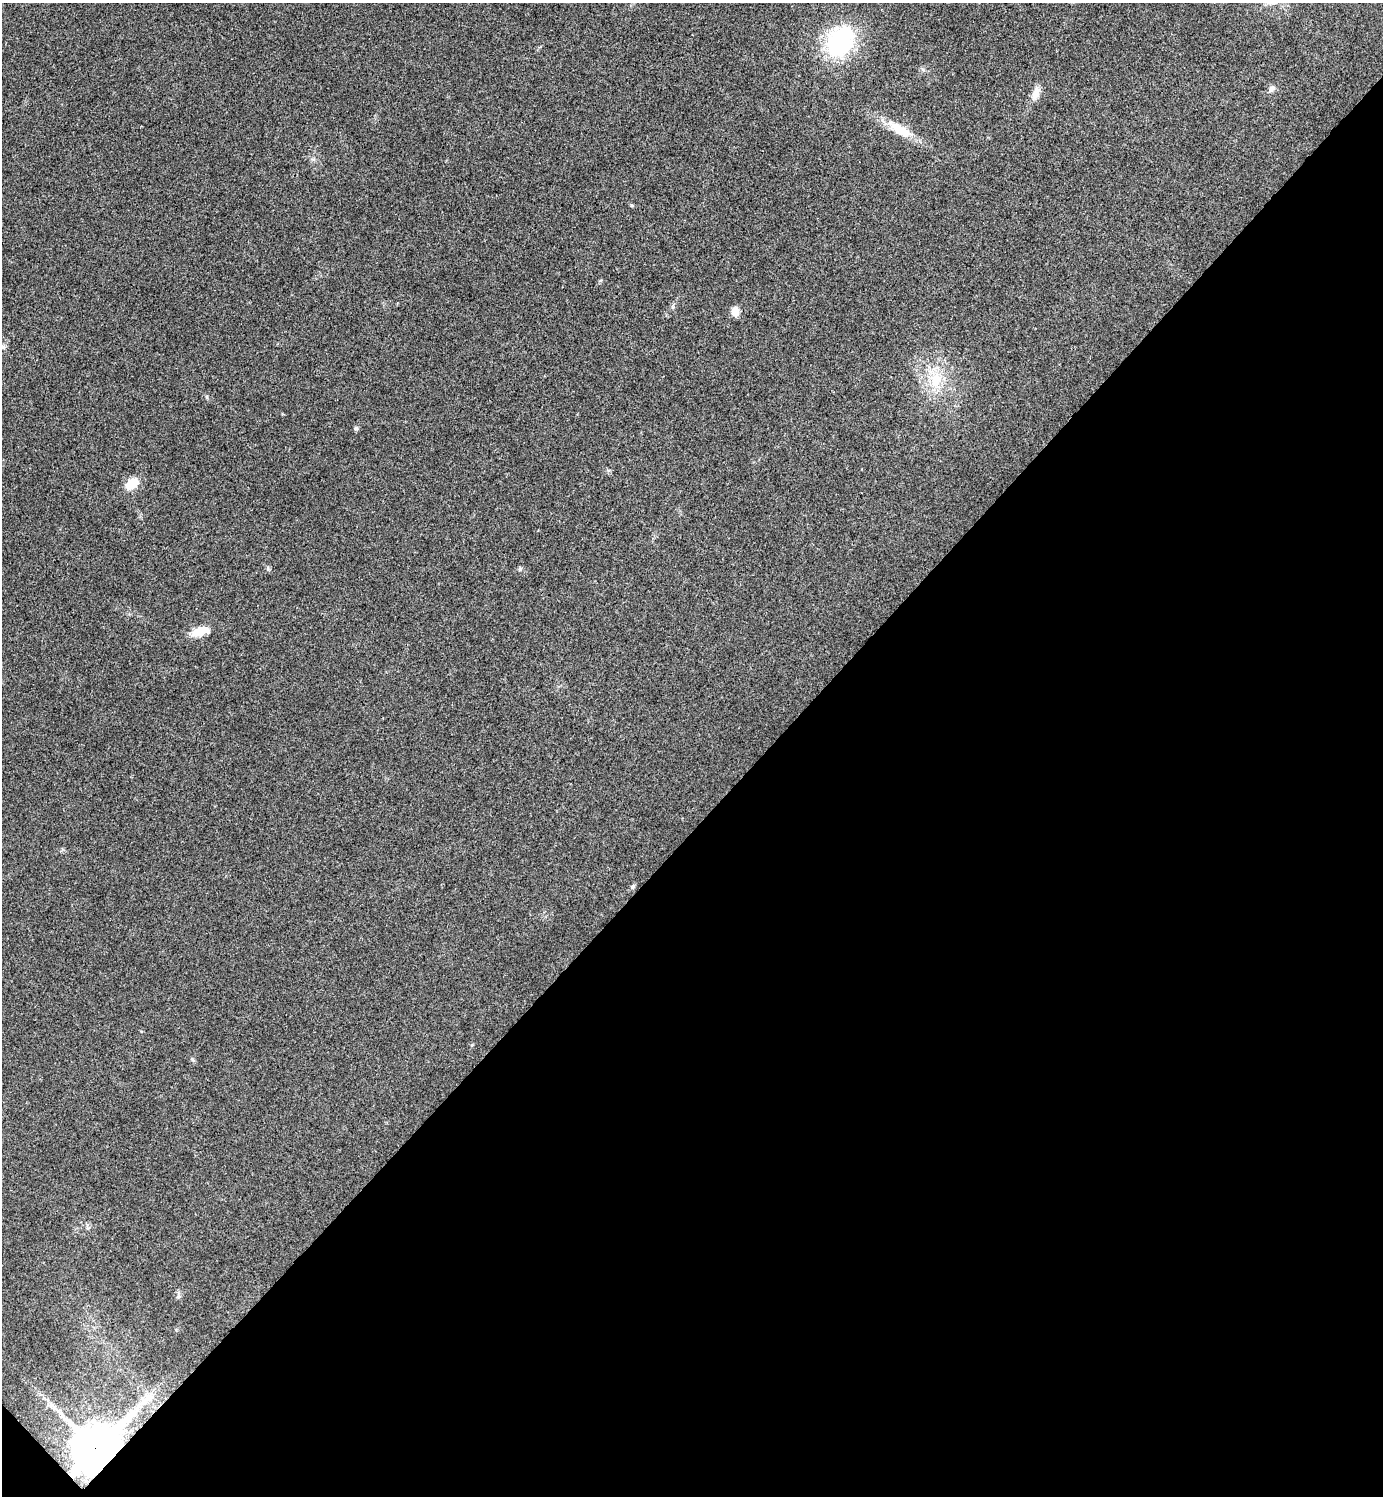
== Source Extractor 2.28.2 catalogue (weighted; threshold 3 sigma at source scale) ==
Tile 15 of 4 x 4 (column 3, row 4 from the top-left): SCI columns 2922-4302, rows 20-1513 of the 5998 x 5998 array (HDU 1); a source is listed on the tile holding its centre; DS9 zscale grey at full resolution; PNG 1385 x 1498 px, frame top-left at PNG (2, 3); no overlay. Shown black and unused: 45% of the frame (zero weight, under 3 of 4 exposures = <1% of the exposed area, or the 3 px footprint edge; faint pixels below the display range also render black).
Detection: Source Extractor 2.28.2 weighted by HDU 2 'WHT'; one run over the whole footprint, this tile lists its part. Background 0.02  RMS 0.0055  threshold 0.0247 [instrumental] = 3 sigma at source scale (4.5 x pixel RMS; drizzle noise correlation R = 1.50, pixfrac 1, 0.05/0.05 arcsec/px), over >= 5 px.
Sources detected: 14; all 14 listed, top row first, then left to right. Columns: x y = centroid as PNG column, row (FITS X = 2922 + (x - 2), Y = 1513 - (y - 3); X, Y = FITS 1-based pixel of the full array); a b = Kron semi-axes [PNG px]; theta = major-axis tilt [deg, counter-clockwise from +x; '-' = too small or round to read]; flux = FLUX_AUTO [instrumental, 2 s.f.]
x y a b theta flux
840 41 34 26 59 51
1271 89 9 7 43 2
1036 94 17 9 70 4.4
900 129 34 12 -29 12
735 312 9 8 - 4.8
2 347 7 4 -1 1.3
936 380 24 15 78 15
356 428 6 5 - 0.91
131 484 15 10 40 9.7
520 569 6 4 -47 0.79
201 631 23 9 16 8.7
633 886 7 5 46 1
144 1401 11 8 45 3.7
95 1448 17 13 44 1900
Overlapping masked pixels (flux is a lower limit): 1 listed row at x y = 95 1448
Isophote crosses this tile's border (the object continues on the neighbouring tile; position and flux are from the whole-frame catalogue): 1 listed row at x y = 2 347
Unlisted compact peaks at least as high as the median listed source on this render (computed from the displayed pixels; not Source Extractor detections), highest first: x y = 268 569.